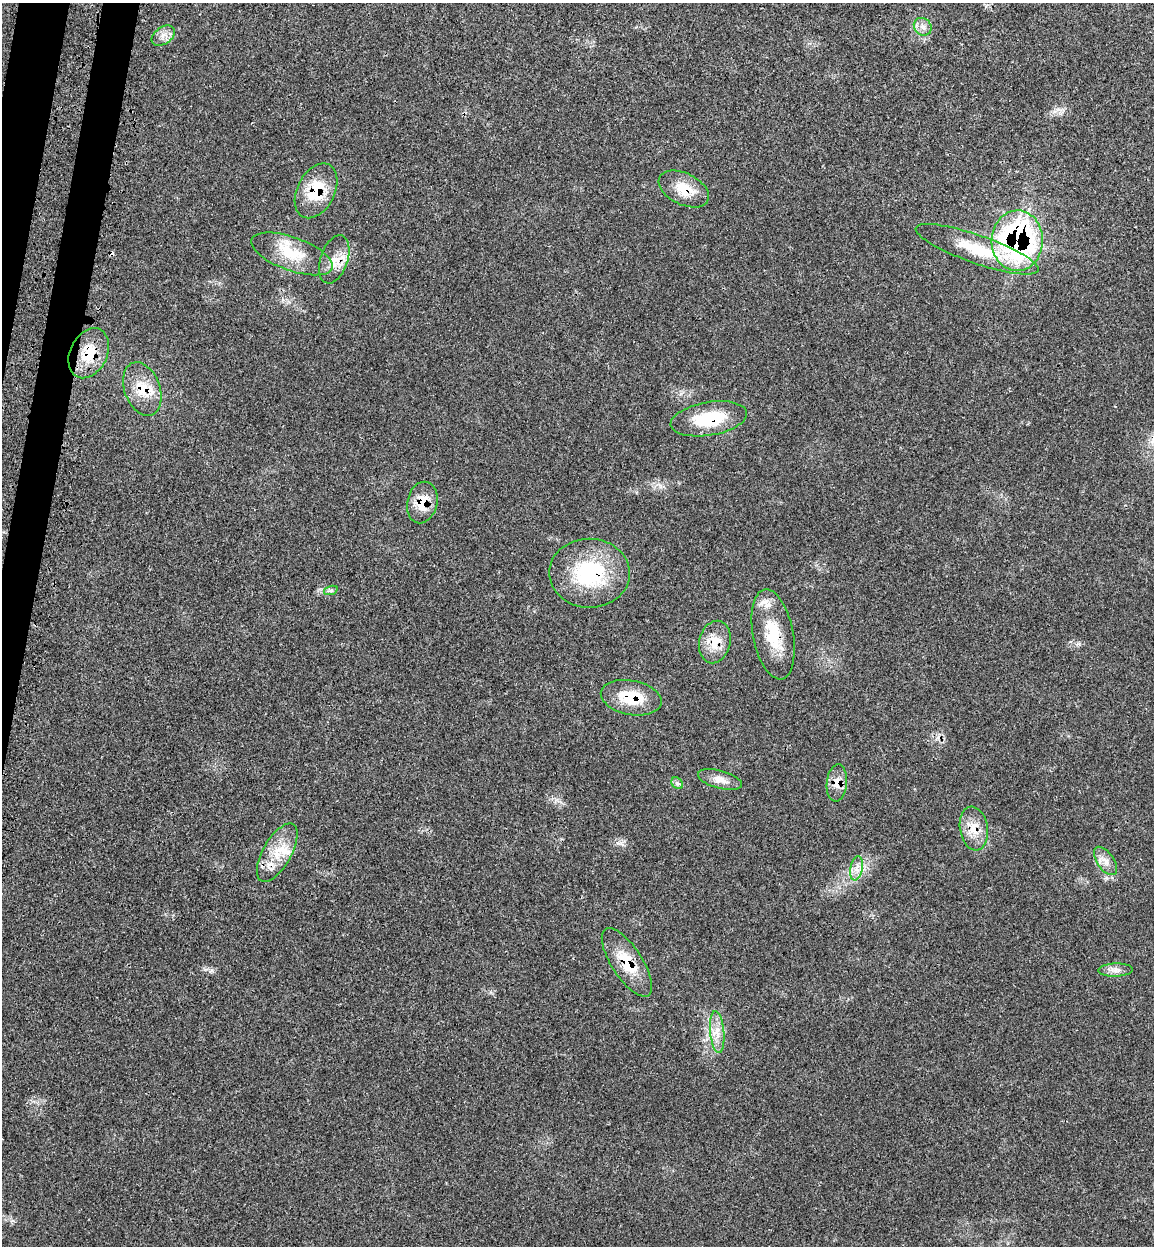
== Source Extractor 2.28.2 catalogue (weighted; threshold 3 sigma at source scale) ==
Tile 11 of 4 x 4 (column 3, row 3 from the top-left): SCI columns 2505-3656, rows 1336-2579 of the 5140 x 5154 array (HDU 1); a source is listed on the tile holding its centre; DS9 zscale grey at full resolution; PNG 1156 x 1248 px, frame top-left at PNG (2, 3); each listed source drawn as its Kron ellipse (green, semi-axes under 4 px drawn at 4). Shown black and unused: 3% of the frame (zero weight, under 3 of 4 exposures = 8% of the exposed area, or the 3 px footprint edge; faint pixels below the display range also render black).
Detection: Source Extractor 2.28.2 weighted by HDU 2 'WHT'; one run over the whole footprint, this tile lists its part. Background 0.0232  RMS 0.0034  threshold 0.0153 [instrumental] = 3 sigma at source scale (4.5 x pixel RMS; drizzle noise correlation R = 1.50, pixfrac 1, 0.05/0.05 arcsec/px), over >= 5 px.
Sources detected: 29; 2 cosmic-ray / hot-pixel residue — neither listed nor drawn; the other 27 listed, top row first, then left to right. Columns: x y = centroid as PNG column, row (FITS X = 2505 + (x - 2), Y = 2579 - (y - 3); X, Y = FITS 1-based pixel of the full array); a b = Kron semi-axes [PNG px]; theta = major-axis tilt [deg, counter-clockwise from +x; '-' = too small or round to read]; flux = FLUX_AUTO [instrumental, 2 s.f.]
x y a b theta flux
923 27 9 8 - 1.9
163 36 13 8 34 2.3
684 189 27 15 -26 8.1
316 191 29 18 62 13
1017 241 30 25 88 83
977 249 65 14 -19 16
292 254 43 16 -20 12
334 259 25 13 71 5.3
89 353 26 18 64 11
142 389 28 17 -69 8.8
709 419 39 16 10 15
422 502 21 15 76 7.2
589 573 40 34 -1 28
331 590 7 4 19 0.65
773 634 46 20 -79 14
715 642 21 15 77 6.1
631 698 31 17 -11 12
720 780 23 9 -15 3.3
677 783 6 5 - 0.78
837 783 19 10 85 3.7
974 829 22 14 -80 5.8
277 853 33 14 60 9.3
1105 861 16 8 -56 2.6
856 868 12 6 79 2.2
627 962 40 15 -57 11
1115 970 17 6 1 2
717 1032 21 7 -85 3.6
Overlapping masked pixels (flux is a lower limit): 17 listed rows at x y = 684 189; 316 191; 1017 241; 977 249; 334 259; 89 353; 142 389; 709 419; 422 502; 589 573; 773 634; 715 642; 631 698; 837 783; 974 829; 277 853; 627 962
Unlisted compact peaks at least as high as the median listed source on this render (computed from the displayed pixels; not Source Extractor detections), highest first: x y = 212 970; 621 843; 1078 644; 1058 109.